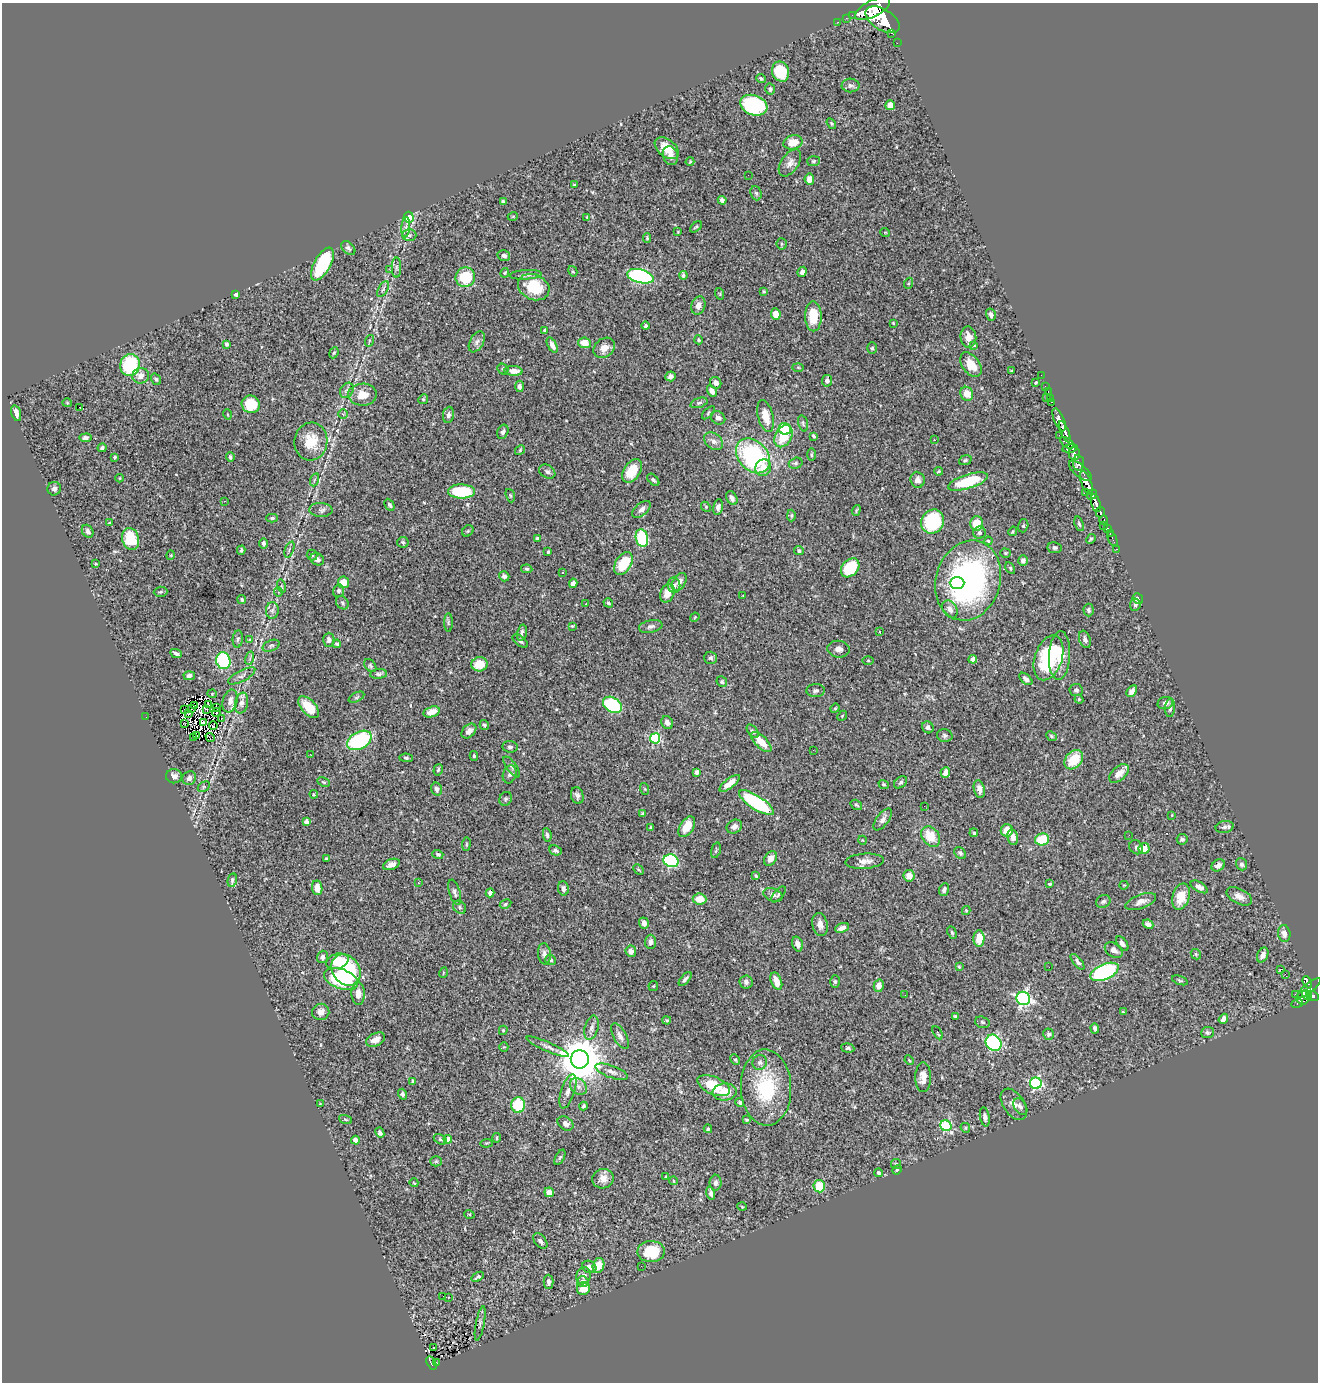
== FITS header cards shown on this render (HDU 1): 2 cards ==
NAXIS1  =                 1316
NAXIS2  =                 1380

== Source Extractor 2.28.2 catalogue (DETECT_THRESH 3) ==
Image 1316 x 1380 px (HDU 1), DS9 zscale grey, 1 PNG px = 1 image px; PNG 1320 x 1384 px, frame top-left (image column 1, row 1380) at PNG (2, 3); each listed source drawn as its Kron ellipse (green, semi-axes under 4 px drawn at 4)
Background 0.98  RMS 0.027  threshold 0.0796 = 3 sigma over >= 5 px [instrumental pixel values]
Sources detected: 498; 1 with non-positive FLUX_AUTO (blend fragments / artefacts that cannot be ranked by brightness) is neither listed nor drawn; the other 497 listed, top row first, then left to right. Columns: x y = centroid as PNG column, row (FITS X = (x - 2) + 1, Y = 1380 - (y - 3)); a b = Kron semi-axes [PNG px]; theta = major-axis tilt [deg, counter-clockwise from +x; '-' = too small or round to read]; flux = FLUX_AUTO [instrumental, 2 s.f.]
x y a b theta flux
873 9 19 8 27 5500
852 15 2 2 - 11
846 18 2 2 - 7
882 20 19 10 -32 5400
838 22 2 2 - 11
892 33 3 3 - 92
897 43 2 2 - 6.5
780 72 10 8 -68 62
761 79 5 4 - 3
851 85 9 7 -2 5.3
770 89 5 5 - 4.6
754 105 14 10 -20 190
890 105 5 5 - 18
831 124 6 4 -56 2.2
793 142 9 7 11 28
667 148 14 8 -39 25
670 156 9 7 -71 9.9
690 161 4 3 - 1.7
814 161 6 5 - 3.1
790 163 15 8 55 12
748 175 2 2 - 1.8
809 179 5 5 - 12
574 185 3 3 - 2
756 193 7 5 -69 3.7
722 200 4 4 - 4.9
503 201 4 3 - 3.2
513 216 5 3 - 1.5
409 217 5 5 - 54
587 217 4 4 - 1.8
406 227 10 4 85 4.1
696 227 7 3 42 2.6
678 232 3 3 - 1.4
885 232 5 3 - 1.3
409 235 7 6 - 4.2
647 238 5 4 - 2.1
782 244 5 5 - 2.8
348 248 8 5 -44 4.8
504 256 6 5 - 5.1
322 264 18 8 62 120
396 268 10 4 90 4.8
390 270 3 2 - 3.7
573 271 5 4 - 2.4
802 272 5 4 - 5.6
505 273 5 3 - 1.8
526 275 16 4 3 6.7
683 275 4 4 - 3.2
640 276 14 6 -14 330
465 277 10 9 - 65
909 283 5 3 - 1.9
534 287 16 12 -24 68
383 289 9 4 60 3.4
764 291 3 2 - 1.8
236 294 4 3 - 3.8
720 294 6 3 -72 1.6
698 306 9 7 70 9.1
776 314 6 4 -83 21
991 315 6 5 - 4.3
813 316 15 8 -89 46
893 323 3 2 - 1.3
645 326 4 3 - 2.9
545 330 4 4 - 2.2
968 337 11 8 -84 15
698 340 4 4 - 2.2
369 341 6 4 73 2.3
477 342 11 6 61 7
584 343 6 5 - 21
227 344 4 3 - 3.4
552 345 8 4 -63 8.7
974 345 4 4 - 2.2
604 348 11 9 40 14
872 348 6 5 - 2.8
334 353 6 4 67 2.5
130 365 11 9 79 110
971 365 14 8 -54 26
798 367 5 3 - 1.8
503 369 6 5 - 3
513 371 9 5 -3 16
1011 371 4 2 - 1.3
1041 375 2 2 - 13
141 376 8 7 - 14
670 376 5 5 - 7
156 379 6 4 -57 3.4
827 381 6 5 - 6
716 383 6 5 - 8.5
1036 383 3 2 - 1.8
519 386 5 4 - 4.7
1045 386 2 2 - 12
347 390 8 6 58 5.4
712 391 6 4 -58 6.7
1048 392 3 2 - 24
967 394 7 6 - 20
362 395 14 11 1 22
1046 397 3 2 - 60
1051 398 4 2 - 30
423 399 5 4 - 2.3
1052 402 3 2 - 19
67 403 4 4 - 1.9
699 403 9 4 18 4.2
251 404 9 8 - 52
79 407 3 3 - 22
16 413 8 4 -73 9.5
708 413 8 4 46 2.7
227 414 5 3 - 2
343 414 5 4 - 2.5
448 415 8 5 82 6.6
765 416 16 7 -76 27
718 418 8 6 -35 8.3
1059 420 12 5 -68 1300
803 423 8 5 -75 3.3
785 429 6 6 - 110
503 432 7 5 67 5.4
1065 432 11 4 -67 1500
1059 435 2 2 - 11
783 436 12 8 62 43
814 436 4 3 - 3.4
86 438 6 4 5 4.8
934 440 2 2 - 1.5
311 441 19 16 82 41
714 441 10 7 -39 9.6
1067 443 8 4 -37 510
102 448 4 4 - 4
1070 448 8 3 9 500
520 450 5 4 - 2.3
1074 454 6 5 - 990
811 455 6 3 90 2.2
753 456 19 14 -47 260
115 457 3 3 - 2.8
230 457 5 3 - 3.7
965 460 6 4 22 2.8
796 463 7 5 16 4
1079 463 8 5 -83 450
763 468 8 7 - 21
632 471 13 8 59 49
938 471 4 3 - 2
1080 471 14 6 -40 1100
547 472 9 6 -31 4.9
120 478 4 3 - 1.4
314 480 7 4 70 2.4
653 480 7 4 -46 4.1
917 480 8 7 - 8.5
968 481 21 7 17 77
1086 483 12 5 -68 2900
54 489 7 6 - 5.5
462 491 13 7 -1 94
1085 492 4 3 - 120
1092 494 5 4 - 610
510 496 7 4 -71 2.5
732 498 7 5 -60 7
225 501 3 2 - 1.4
1096 503 9 4 -74 1300
389 505 6 4 -63 3.7
706 507 6 4 -48 2.2
718 507 8 5 80 6
641 509 11 6 40 8.3
321 510 11 7 -3 6.4
856 510 6 4 71 2
1100 512 5 4 - 210
791 515 6 4 89 2.6
272 518 5 4 - 3.2
1104 520 5 3 - 130
933 522 12 11 - 140
109 523 4 3 - 2.2
976 523 7 6 - 32
1079 524 7 4 -71 3.1
1104 525 2 2 - 9.3
1023 526 6 5 - 2.7
1108 528 3 3 - 37
88 531 7 5 -55 5.8
468 531 6 5 - 2.7
1013 531 5 3 - 1.9
979 533 6 6 - 4.5
1110 533 2 2 - 7.9
537 538 4 3 - 2.7
642 538 9 6 -77 110
131 539 11 8 -74 87
1091 539 5 4 - 2.2
1113 539 7 3 -67 32
988 541 4 3 - 1.8
403 542 5 5 - 2.9
263 544 5 4 - 4.3
1055 548 7 5 -11 4.1
289 549 8 3 69 1.9
1117 549 2 2 - 8
241 550 4 2 - 2.5
799 551 5 4 - 3.6
548 552 4 3 - 2
1005 553 5 4 - 2.1
171 555 5 3 - 1.4
312 555 5 5 - 2.9
317 559 7 6 - 7.3
1023 561 5 5 - 7.3
96 564 3 2 - 1.6
623 564 12 8 60 66
850 568 10 8 47 84
1010 568 6 4 -61 2.6
527 569 5 4 - 2.8
563 572 3 3 - 3.3
504 576 5 5 - 5.5
968 580 40 32 73 500
343 582 5 5 - 22
679 582 10 6 57 10
573 583 4 4 - 11
957 583 7 6 - 28
674 585 8 6 -83 4.8
282 586 7 3 -76 2
339 591 6 5 - 5
161 592 7 5 3 3.1
278 592 5 3 - 1.6
667 593 9 7 68 18
743 595 3 2 - 1.1
1138 599 5 5 - 9
242 600 5 4 - 3.7
342 603 7 5 -50 3.6
608 603 5 4 - 2.7
586 604 3 2 - 1.6
1135 605 6 5 - 3.7
950 609 9 7 -59 11
272 610 8 6 87 6
1088 610 6 5 - 3.8
695 617 5 3 - 1.6
448 623 9 4 -90 3.6
572 626 4 4 - 1.9
651 626 12 6 11 6.1
879 632 3 2 - 1.2
522 633 8 4 77 6
238 639 8 5 83 3.9
1085 639 9 5 -69 6.1
250 640 4 3 - 1.7
329 640 7 5 88 4.9
520 641 9 5 -36 4.2
337 644 4 3 - 2.5
271 646 9 5 21 4
839 649 11 8 -7 9.9
176 653 6 3 -24 4.7
1060 656 24 10 87 35
250 658 7 4 73 2.9
711 658 6 6 - 4.2
1049 658 23 13 72 150
973 659 4 4 - 12
223 661 8 7 - 110
868 661 5 3 - 1.8
479 664 8 7 - 29
370 666 7 5 -50 3.3
379 674 8 4 5 4.2
189 676 5 4 - 5.1
242 676 15 5 27 7.5
1026 679 8 4 -41 5.6
722 682 5 5 - 3.1
1076 690 6 6 - 4.8
816 691 9 6 3 5.2
1132 691 6 4 56 10
212 694 4 4 - 1.7
357 697 8 4 27 3
1079 699 4 4 - 1.9
230 701 11 7 76 11
241 703 10 6 79 7.2
1165 703 8 6 16 7.4
208 704 4 2 - 2.1
612 705 10 7 -33 150
195 706 2 2 - 1.8
216 707 3 2 - 2.3
309 707 13 7 -47 37
835 708 5 4 - 2
1170 708 9 5 85 6.4
192 709 4 2 - 0.87
185 710 2 2 - 1.8
206 710 3 2 - 1.2
432 712 8 5 16 17
216 713 4 2 - 1.9
188 714 2 2 - 0.91
842 716 6 4 47 2
146 717 2 2 - 35
221 718 2 2 - 1.7
203 722 4 3 - 0.68
667 723 7 5 -59 7.8
184 724 3 2 - 1.3
213 725 4 2 - 1.3
484 725 5 4 - 2.7
928 727 6 5 - 5.4
469 731 8 6 45 7.8
753 731 8 4 -52 3.6
197 736 3 2 - 2
945 736 8 6 -14 4.7
1051 736 6 4 -41 2.5
210 737 5 3 - 2.5
193 738 3 2 - 4.3
655 738 5 5 - 170
359 740 13 8 29 160
761 742 13 6 -45 27
510 747 8 6 -6 4.7
813 750 3 2 - 2.6
311 755 3 2 - 0.99
474 756 5 4 - 2.5
406 758 6 4 -2 2.8
1074 760 11 8 49 50
512 767 12 5 -54 5.4
438 770 6 4 72 2.9
696 772 4 4 - 8.5
945 772 5 4 - 10
1119 773 12 6 41 14
510 774 9 6 72 5.9
174 776 8 7 - 8.4
189 778 7 6 - 6.9
324 782 7 4 -27 2.4
901 782 7 5 39 3.8
730 783 12 5 38 19
884 784 5 4 - 2.2
204 787 6 4 31 3.1
437 789 6 5 - 5.9
645 789 6 3 -71 1.9
979 789 9 5 -78 9.6
314 794 4 4 - 1.7
577 795 8 6 -76 5.7
506 799 7 6 - 3.4
756 803 20 6 -33 180
856 805 6 4 -34 2.8
924 806 2 2 - 2.8
642 814 4 3 - 2.3
1172 815 4 3 - 1.2
883 819 13 6 52 8.1
306 822 4 4 - 9.6
651 827 3 3 - 2.7
687 827 11 6 57 30
734 827 8 6 30 8.6
1225 827 9 6 12 5.5
1007 830 6 6 - 23
974 833 4 4 - 3.4
547 835 7 4 -81 3.8
1129 835 2 2 - 2
931 837 11 8 -53 38
1013 837 8 5 -80 8
1042 839 7 6 - 69
1182 839 5 5 - 4.4
862 840 4 3 - 1.3
466 844 7 3 82 2.1
1136 847 7 6 - 4.2
1144 848 6 5 - 30
555 850 6 4 -26 4.5
716 850 8 4 73 2.9
960 853 6 5 - 4
438 854 5 4 - 3.5
326 859 3 3 - 2.7
771 859 8 6 53 12
671 861 7 6 - 200
865 861 19 7 4 15
391 864 9 5 20 9.6
1242 864 6 5 - 5.1
1218 865 7 5 30 6.1
638 869 6 3 -45 1.9
756 876 4 3 - 2.6
909 876 6 5 - 17
232 880 7 4 78 3.9
418 883 3 2 - 1.8
1049 884 3 3 - 2.2
1124 885 4 3 - 1.6
1199 887 9 5 -31 7.7
317 888 7 5 -82 16
563 888 7 5 -84 5.8
944 889 7 4 70 5.4
455 892 13 5 -74 6.1
490 893 4 4 - 7.1
778 894 9 4 50 3.5
773 895 10 6 -19 6.2
1181 896 13 8 73 29
1239 896 14 7 -27 12
700 899 7 5 -6 29
1103 901 7 6 - 4.4
1141 901 16 7 21 11
505 904 6 4 29 2.7
460 907 7 6 - 4.3
966 911 4 4 - 2.2
644 923 6 4 -74 9.4
820 924 11 7 -78 12
1148 924 5 4 - 6.9
842 928 7 4 21 8.2
952 932 6 4 -63 2.6
1284 933 8 6 -83 8.4
979 939 8 5 -88 30
650 942 7 5 89 7.1
797 944 7 5 -72 8.2
1122 944 8 4 -53 5.9
1114 950 10 6 -34 8.8
631 951 5 5 - 9.2
544 954 10 6 -84 6.7
1196 954 6 4 -48 2.7
1263 955 8 5 64 7.9
322 957 6 5 - 6.1
550 960 5 5 - 4.2
337 961 11 7 17 37
1078 962 9 4 -51 4.6
959 967 4 3 - 1.8
1049 967 2 2 - 1.2
1281 969 3 3 - 34
346 970 17 13 -54 160
1104 972 15 7 24 280
443 973 5 3 - 1.4
1285 974 2 2 - 530
341 979 17 10 -20 130
685 979 8 3 49 4.2
1180 980 8 3 -19 2.4
776 981 9 5 -69 16
746 982 7 6 - 5.4
835 982 6 5 - 3.4
1307 982 6 3 -64 190
653 986 5 5 - 1.9
879 986 6 5 - 11
1309 988 14 4 38 350
358 994 11 6 -89 16
1295 994 2 2 - 9.9
905 995 3 2 - 3.4
1307 995 5 3 - 280
1312 996 6 4 -24 410
1023 998 7 6 - 410
1303 998 7 6 - 370
1297 1003 6 3 17 31
321 1012 8 8 - 11
1123 1012 3 3 - 1.5
955 1016 3 3 - 1.8
1223 1019 5 4 - 8.4
667 1020 4 3 - 2.1
982 1022 7 5 -17 3
591 1028 12 6 73 7.8
1095 1028 5 4 - 5.6
503 1030 5 4 - 2.2
1207 1032 6 5 - 4.6
937 1033 7 3 -59 2.8
1049 1034 6 5 - 3.5
620 1036 14 6 -62 10
376 1040 10 6 25 13
994 1043 8 7 - 240
504 1047 4 4 - 2.1
548 1047 23 4 -24 9.3
848 1048 7 4 -6 3.6
580 1059 9 9 - 7300
735 1060 5 4 - 2.6
909 1060 5 3 - 1.7
760 1062 7 7 - 5.7
612 1072 17 6 -20 10
923 1077 15 8 90 17
413 1081 4 3 - 2.7
1036 1083 6 5 - 240
578 1086 9 7 -46 9.3
714 1086 17 8 -23 54
766 1088 38 25 -88 120
568 1091 18 6 72 11
725 1092 12 8 6 29
403 1094 5 4 - 3.9
740 1102 4 4 - 2.9
320 1104 2 2 - 1
1014 1104 17 10 -56 15
518 1105 8 7 - 66
584 1106 4 3 - 3.3
1020 1107 9 6 -57 5.5
985 1117 9 5 -80 5.6
345 1119 7 3 -19 2.3
747 1120 4 3 - 2
565 1123 8 6 -32 7.8
946 1126 6 5 - 140
965 1128 5 4 - 2.2
708 1129 4 3 - 2.6
380 1133 5 4 - 4.7
497 1138 5 2 - 2
440 1139 7 4 -30 3.1
448 1139 4 4 - 25
355 1140 4 4 - 7.5
486 1143 6 2 5 1.6
560 1157 8 4 62 3.1
436 1161 5 5 - 2.6
896 1164 5 5 - 2.6
897 1170 5 4 - 2
878 1173 4 4 - 3.7
665 1177 2 2 - 1.2
603 1179 11 9 22 14
674 1181 4 2 - 1.1
414 1183 4 2 - 1.3
715 1183 8 6 89 5.6
819 1186 6 5 - 42
549 1192 5 4 - 20
711 1193 7 4 -76 5.4
742 1207 4 3 - 1.3
469 1214 5 3 - 1.7
540 1241 9 5 -51 6.5
651 1252 13 10 3 67
598 1265 7 5 74 22
641 1266 2 2 - 3.7
589 1267 7 6 - 10
584 1276 9 7 67 8.3
478 1277 7 3 33 4.4
549 1282 7 5 -89 6.4
583 1282 6 5 - 9.5
583 1289 7 6 - 21
443 1296 2 2 - 0.21
448 1297 2 2 - 1.9
480 1323 17 3 79 3.8
433 1348 3 2 - 3.3
431 1363 7 4 -62 74
437 1363 3 2 - 4.7
At the frame edge (FLAGS 8, measured only in part): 1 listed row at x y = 873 9
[1 non-positive-flux detection neither listed nor drawn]